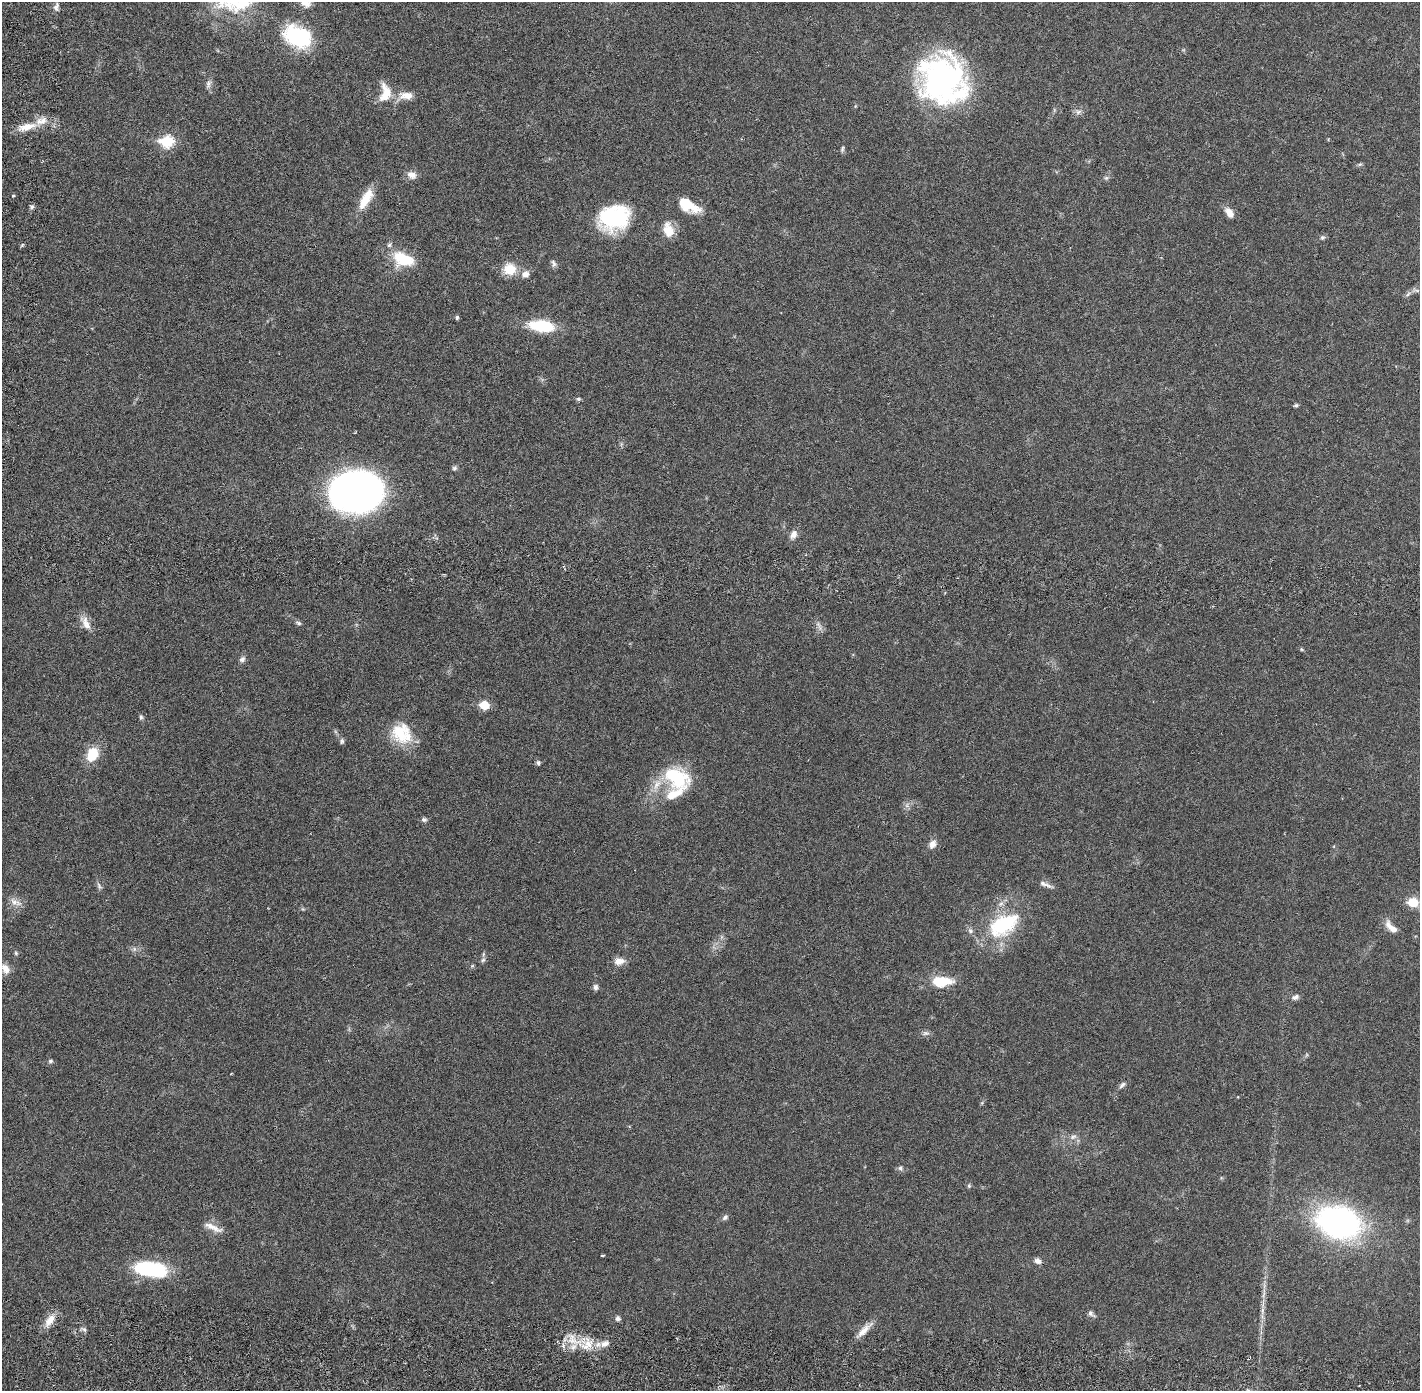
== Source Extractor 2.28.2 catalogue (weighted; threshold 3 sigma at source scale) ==
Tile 10 of 4 x 4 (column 2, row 3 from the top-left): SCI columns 1502-2919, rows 1493-2881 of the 5842 x 5871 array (HDU 1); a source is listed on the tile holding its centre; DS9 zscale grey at full resolution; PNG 1422 x 1393 px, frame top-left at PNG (2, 2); no overlay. Nothing masked; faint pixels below the display range render black.
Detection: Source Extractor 2.28.2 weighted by HDU 2 'WHT'; one run over the whole footprint, this tile lists its part. Background 0.0208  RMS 0.0032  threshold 0.013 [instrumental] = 3 sigma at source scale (4.09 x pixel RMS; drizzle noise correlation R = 1.36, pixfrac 0.8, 0.05/0.05 arcsec/px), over >= 5 px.
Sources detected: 94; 1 too faint to see at this stretch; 1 inside a brighter object's white glare — not listed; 9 inside a brighter listed object's ellipse — not listed separately; the other 83 listed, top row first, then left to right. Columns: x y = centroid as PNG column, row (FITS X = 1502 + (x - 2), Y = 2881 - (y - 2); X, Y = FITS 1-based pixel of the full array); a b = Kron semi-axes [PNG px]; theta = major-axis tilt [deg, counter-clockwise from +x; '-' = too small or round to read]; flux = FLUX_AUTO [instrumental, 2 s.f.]
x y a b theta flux
306 3 13 9 -13 1.4
242 5 37 14 26 6.3
56 7 12 6 79 0.88
298 36 31 21 -24 16
943 80 48 43 -51 52
208 84 13 6 76 0.77
386 93 27 12 -74 3.3
406 96 21 10 6 2.3
1078 112 10 6 1 0.72
27 127 25 10 14 3.3
167 141 7 6 - 18
842 149 9 4 73 0.36
1360 164 7 4 18 0.3
412 175 12 9 -27 1.3
1106 178 6 5 - 0.37
13 196 3 3 - 0.23
366 199 29 11 60 4.3
688 205 23 11 -30 5.5
32 207 6 5 - 0.41
1229 212 13 7 -57 1.7
612 219 33 24 45 15
668 230 19 12 -74 2.9
1322 237 7 6 - 0.41
403 259 27 16 -20 6.8
553 263 10 6 -72 0.56
510 269 14 13 - 3.9
525 274 9 7 40 1.2
1408 294 9 4 37 0.55
457 317 5 4 - 0.35
542 326 26 11 -7 9
578 399 7 5 -20 0.32
1296 405 6 4 14 0.31
454 468 7 6 - 0.42
356 491 39 32 -1 110
793 535 13 9 64 1.2
86 623 22 9 -63 1.9
298 623 8 4 -25 0.4
819 626 16 4 -62 0.73
1302 649 6 4 -46 0.24
242 659 9 7 47 0.62
484 705 6 5 - 6.9
141 717 8 5 -90 0.39
402 733 27 23 -37 7
342 741 8 5 80 0.4
92 754 15 12 65 5
538 763 5 5 - 0.49
676 777 35 24 -33 12
907 805 7 4 72 0.5
424 819 7 6 - 0.46
933 844 11 8 59 1.3
1045 884 21 5 -21 0.87
15 902 19 8 -23 1.4
1413 902 11 10 - 3.4
1003 925 39 22 31 15
1393 929 21 9 -50 1.7
134 949 7 5 -47 0.47
16 953 5 4 - 0.27
483 960 7 5 44 0.42
619 961 13 9 3 1.6
472 966 5 4 - 0.24
5 969 15 10 -59 1.7
942 981 23 11 1 5.7
595 987 7 6 - 0.65
1295 997 10 7 26 0.66
926 1033 11 6 8 0.62
50 1061 6 5 - 0.43
1122 1085 10 5 45 0.59
1073 1137 10 6 22 0.81
900 1168 7 7 - 0.56
969 1186 6 4 71 0.31
725 1217 9 6 34 0.52
1338 1222 31 22 -15 71
213 1227 28 7 -23 1.8
602 1255 3 3 - 0.4
1038 1261 9 7 -25 0.86
151 1269 35 14 -8 17
1091 1314 11 5 -39 0.61
618 1318 7 6 - 0.58
50 1320 18 9 56 2.2
84 1329 7 5 -21 0.46
864 1330 26 7 43 2
573 1340 22 13 -39 3.8
605 1344 13 8 16 1.5
Isophote crosses this tile's border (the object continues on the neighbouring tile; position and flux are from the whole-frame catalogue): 2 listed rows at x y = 306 3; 242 5